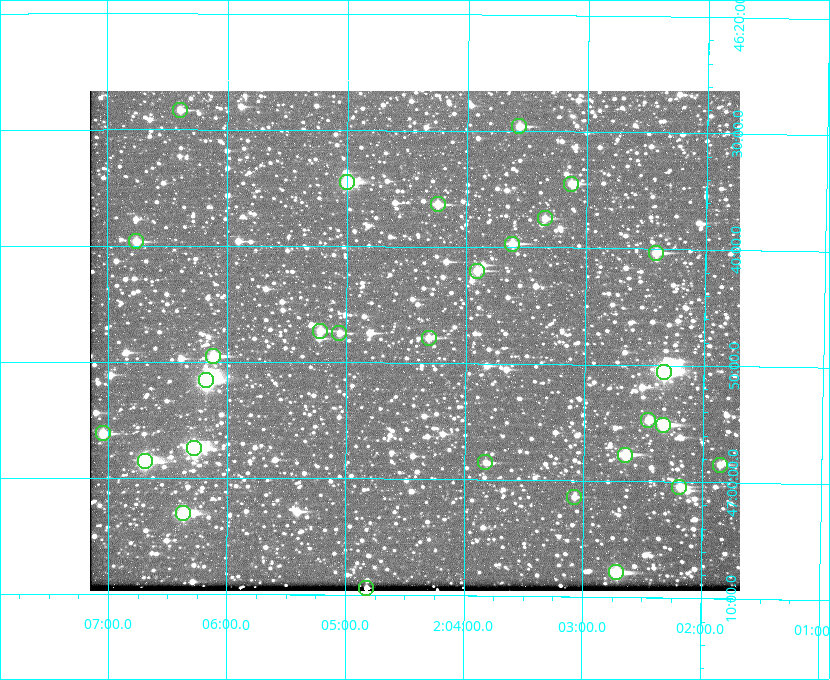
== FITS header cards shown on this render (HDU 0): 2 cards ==
NAXIS1  =                  650 / Width of table row in bytes
NAXIS2  =                  500 / Number of rows in table

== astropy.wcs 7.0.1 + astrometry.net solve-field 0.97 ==
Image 650 x 500 px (HDU 0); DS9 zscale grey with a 90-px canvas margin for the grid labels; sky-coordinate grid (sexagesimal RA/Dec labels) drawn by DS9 from the SOLVED WCS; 29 Tycho-2 reference stars matched to detected sources circled (green)
Header WCS: none
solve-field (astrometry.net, Tycho-2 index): SOLVED blind (the file carries no WCS)
Solved WCS: RA---TAN-SIP/DEC--TAN-SIP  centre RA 02:04:26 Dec +46:48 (31.11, +46.80 deg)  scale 5.16 arcsec/px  FOV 55.9' x 43.0'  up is +180 deg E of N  parity flipped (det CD > 0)
(file carries no celestial WCS; the grid is the blind solution)
Tycho-2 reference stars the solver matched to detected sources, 29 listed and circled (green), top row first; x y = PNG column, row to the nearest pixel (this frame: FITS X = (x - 90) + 1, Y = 500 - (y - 91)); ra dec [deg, ICRS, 3 dp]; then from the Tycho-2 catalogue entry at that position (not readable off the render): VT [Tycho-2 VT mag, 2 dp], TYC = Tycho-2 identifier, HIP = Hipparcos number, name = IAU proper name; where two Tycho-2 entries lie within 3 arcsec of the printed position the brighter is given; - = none
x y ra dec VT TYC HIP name
180 110 31.598 +46.472 10.81 3281-451-1 - -
519 126 30.892 +46.493 10.70 3280-490-1 - -
347 182 31.250 +46.575 8.43 3281-919-1 - -
571 184 30.782 +46.574 10.16 3280-645-1 - -
438 204 31.061 +46.606 9.99 3281-582-1 - -
545 218 30.837 +46.625 10.69 3280-1254-1 - -
136 241 31.690 +46.661 10.70 3281-375-1 - -
512 244 30.904 +46.661 9.60 3280-781-1 - -
656 253 30.604 +46.672 9.47 3280-908-1 - -
477 271 30.978 +46.700 9.85 3281-909-1 - -
320 331 31.305 +46.788 10.64 3281-663-1 - -
339 333 31.264 +46.791 10.76 3281-86-1 - -
429 338 31.078 +46.798 10.61 3281-114-1 - -
213 356 31.529 +46.825 9.32 3281-34-1 - -
664 372 30.583 +46.843 7.07 3280-746-1 9508 -
206 380 31.543 +46.860 7.50 3281-160-1 9805 -
648 420 30.615 +46.912 10.08 3284-203-1 - -
663 425 30.584 +46.919 9.47 3284-629-1 - -
103 433 31.760 +46.936 9.76 3285-99-1 - -
194 448 31.569 +46.957 8.53 3285-177-1 9816 -
625 455 30.663 +46.962 9.31 3284-347-1 - -
145 461 31.671 +46.975 8.89 3285-43-1 - -
485 462 30.956 +46.975 11.27 3285-185-1 - -
720 465 30.464 +46.975 10.61 3284-511-1 - -
679 487 30.548 +47.007 10.42 3284-727-1 - -
574 497 30.769 +47.024 11.20 3284-681-1 - -
183 513 31.591 +47.051 8.70 3285-1195-1 - -
616 572 30.679 +47.131 10.02 3284-307-1 - -
366 588 31.205 +47.157 10.28 3285-879-1 - -